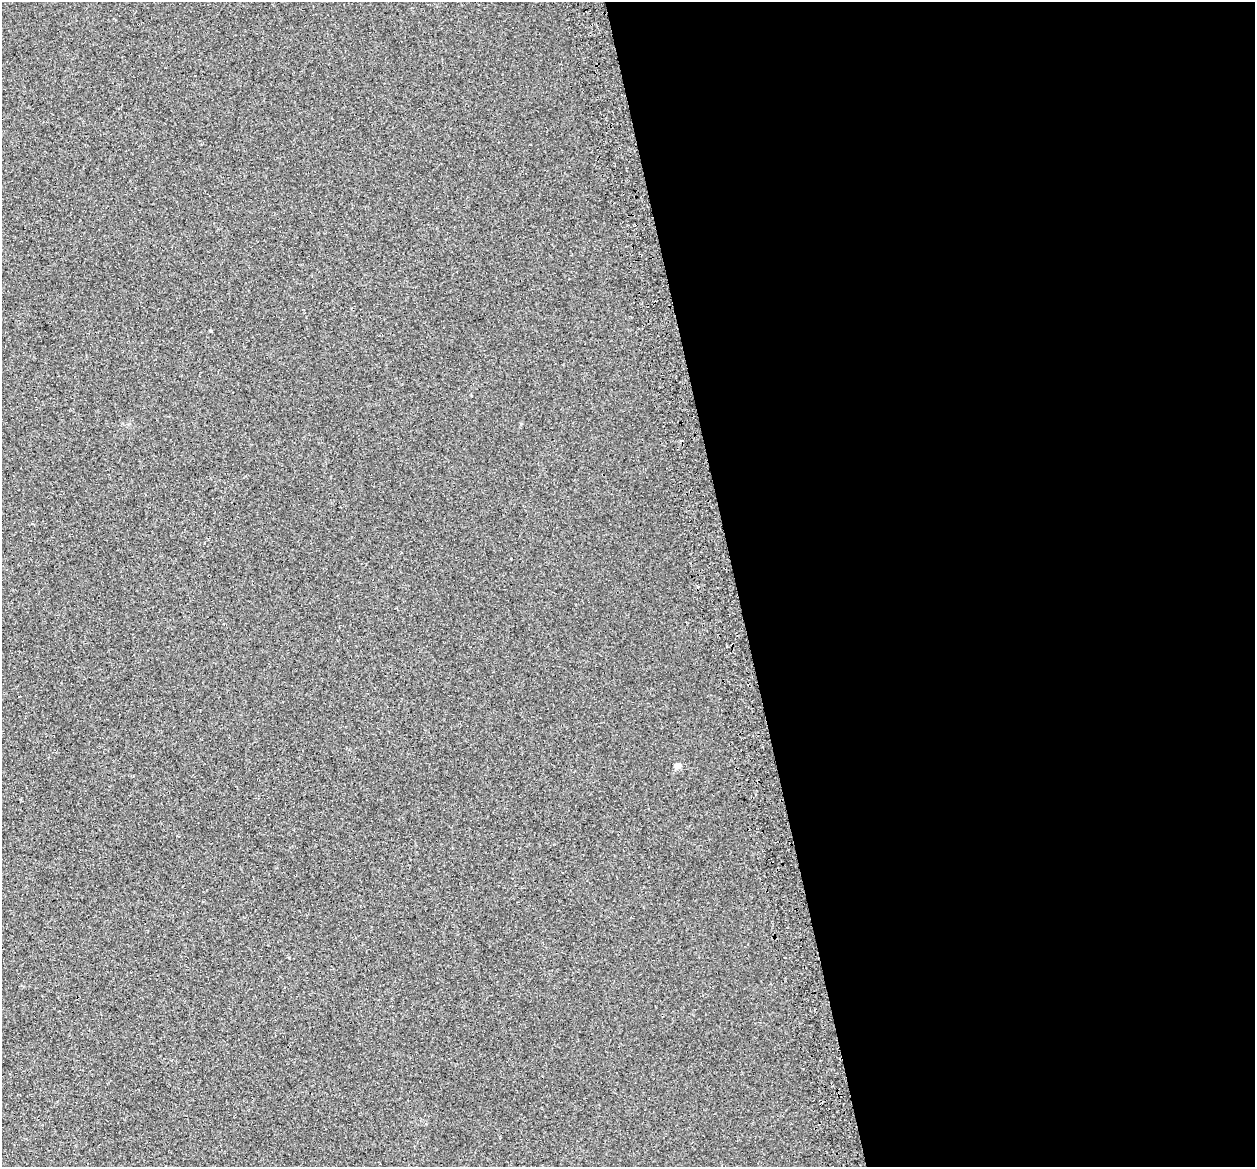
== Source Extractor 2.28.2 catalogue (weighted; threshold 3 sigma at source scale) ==
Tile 8 of 4 x 4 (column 4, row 2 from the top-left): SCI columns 3812-5064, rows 2472-3636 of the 5115 x 4897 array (HDU 1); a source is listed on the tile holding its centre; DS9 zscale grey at full resolution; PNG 1257 x 1169 px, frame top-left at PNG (2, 2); no overlay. Shown black and unused: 41% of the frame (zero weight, under 2 of 3 exposures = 4% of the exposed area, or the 3 px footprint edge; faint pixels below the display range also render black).
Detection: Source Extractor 2.28.2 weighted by HDU 2 'WHT'; one run over the whole footprint, this tile lists its part. Background 8.57e-04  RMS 0.0051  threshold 0.0228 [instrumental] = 3 sigma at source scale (4.5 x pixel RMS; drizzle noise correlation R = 1.50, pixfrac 1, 0.0396/0.0396 arcsec/px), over >= 5 px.
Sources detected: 4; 2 cosmic-ray / hot-pixel residue — not listed; the other 2 listed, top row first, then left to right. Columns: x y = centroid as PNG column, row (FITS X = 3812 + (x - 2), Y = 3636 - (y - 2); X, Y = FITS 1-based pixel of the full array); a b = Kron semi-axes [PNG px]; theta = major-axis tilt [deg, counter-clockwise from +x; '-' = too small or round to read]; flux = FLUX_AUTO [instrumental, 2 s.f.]
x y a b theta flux
211 330 3 3 - 2.7
678 766 5 4 - 6.2